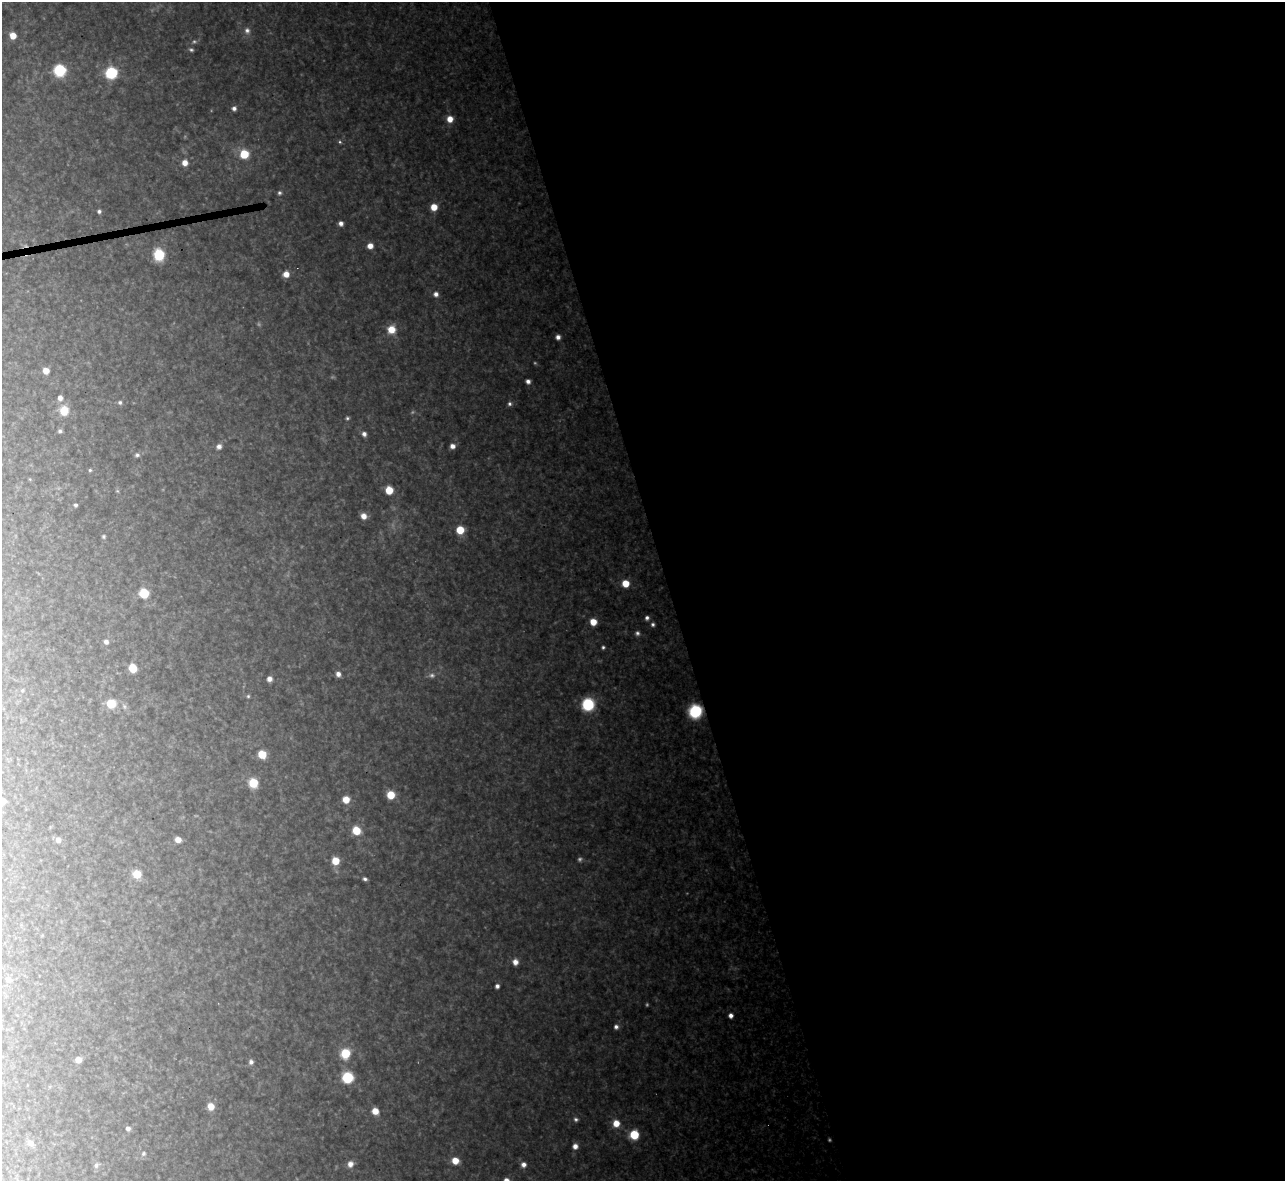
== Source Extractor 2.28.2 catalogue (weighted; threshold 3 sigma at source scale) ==
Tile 8 of 4 x 4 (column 4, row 2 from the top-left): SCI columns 3851-5133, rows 2499-3677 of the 5133 x 5115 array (HDU 1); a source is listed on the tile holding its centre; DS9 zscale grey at full resolution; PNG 1287 x 1183 px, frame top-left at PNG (2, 2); no overlay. Shown black and unused: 48% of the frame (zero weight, under 3 of 4 exposures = <1% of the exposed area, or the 3 px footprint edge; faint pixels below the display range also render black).
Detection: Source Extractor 2.28.2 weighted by HDU 2 'WHT'; one run over the whole footprint, this tile lists its part. Background 0.334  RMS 0.02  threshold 0.0884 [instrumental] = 3 sigma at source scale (4.5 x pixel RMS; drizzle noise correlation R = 1.50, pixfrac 1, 0.05/0.05 arcsec/px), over >= 5 px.
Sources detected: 102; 12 too faint to see at this stretch — not listed; the other 90 listed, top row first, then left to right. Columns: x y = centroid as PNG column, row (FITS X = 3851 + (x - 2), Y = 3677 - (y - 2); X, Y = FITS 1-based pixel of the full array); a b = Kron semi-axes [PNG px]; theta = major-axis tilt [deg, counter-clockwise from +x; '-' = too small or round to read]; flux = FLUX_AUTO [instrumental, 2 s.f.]
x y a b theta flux
247 31 10 8 -79 12
13 36 6 5 - 29
191 50 6 4 -22 4.7
60 70 7 7 - 240
111 73 7 7 - 200
234 108 5 5 - 8.8
450 119 7 6 - 26
340 142 6 5 - 3.8
244 154 7 7 - 80
185 163 6 6 - 20
280 193 6 6 - 5.1
434 207 6 6 - 33
99 211 4 4 - 5.8
341 223 4 4 - 11
370 246 6 6 - 19
159 255 7 6 - 170
286 274 6 6 - 22
436 294 6 6 - 12
391 329 9 8 - 41
558 337 5 5 - 10
46 371 6 5 - 21
528 381 5 4 - 9.6
60 398 6 5 - 11
120 402 5 5 - 5.2
510 404 6 6 - 6.3
64 411 10 9 - 44
347 418 5 5 - 3.8
60 431 5 5 - 5.5
364 434 7 5 -72 8.8
219 446 7 6 - 11
452 446 6 5 - 13
137 455 7 6 - 6.4
90 470 5 5 - 3.7
30 479 5 4 - 1.9
389 490 6 6 - 54
117 491 6 5 - 3.2
75 505 4 3 - 5.4
364 516 7 6 - 18
460 530 6 6 - 63
103 536 5 5 - 3.8
625 583 6 6 - 41
144 593 6 6 - 94
647 618 6 5 - 7.4
593 622 6 5 - 34
653 624 6 5 - 5.7
637 633 7 6 - 6.9
106 642 7 6 - 8.3
603 647 4 4 - 4.3
132 668 6 6 - 60
338 674 6 5 - 13
269 679 5 5 - 13
22 690 6 5 - 3.4
248 696 5 5 - 3.3
111 703 7 6 - 68
588 704 8 8 - 180
124 706 8 7 - 7.1
695 711 9 8 - 210
262 754 6 6 - 55
253 783 7 7 - 67
391 795 6 6 - 50
346 800 6 6 - 34
2 801 6 5 - 24
356 830 7 6 - 60
58 840 7 7 - 9.8
178 840 5 5 - 20
335 861 6 6 - 44
137 874 6 6 - 56
365 879 5 4 - 5.7
515 962 7 6 - 16
8 980 7 7 - 11
497 986 4 4 - 8
731 1015 4 4 - 13
616 1027 6 6 - 8.4
345 1053 7 7 - 81
78 1060 5 5 - 18
251 1062 5 5 - 9
347 1078 7 7 - 160
211 1106 6 6 - 29
375 1111 6 5 - 29
576 1119 6 6 - 5.8
616 1123 7 7 - 32
128 1128 5 5 - 7.8
634 1135 7 6 - 90
30 1143 7 6 - 14
575 1146 6 6 - 16
143 1154 7 6 - 5.8
455 1161 6 6 - 34
350 1164 7 7 - 16
96 1165 9 7 29 7.4
523 1165 6 6 - 12
Overlapping masked pixels (flux is a lower limit): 1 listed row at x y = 695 711
Isophote crosses this tile's border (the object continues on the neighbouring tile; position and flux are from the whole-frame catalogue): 1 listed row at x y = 2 801